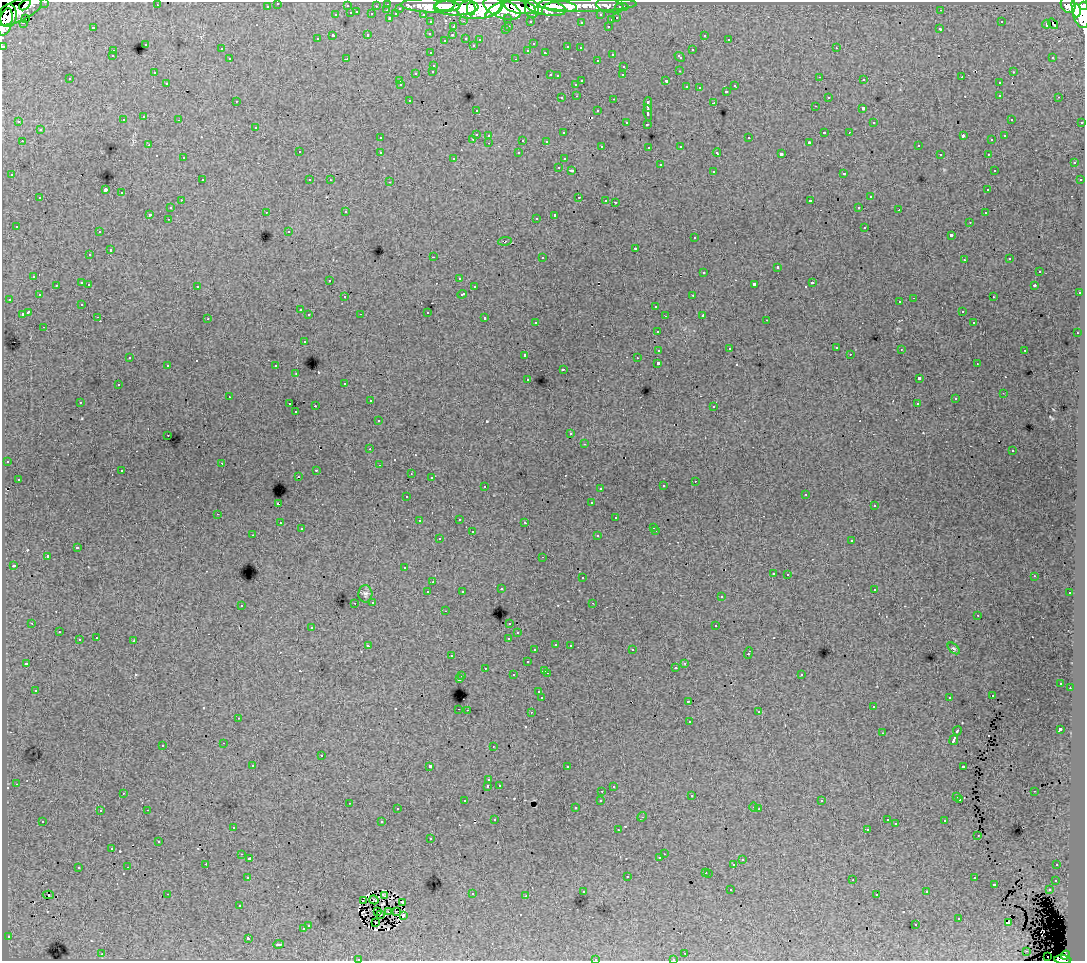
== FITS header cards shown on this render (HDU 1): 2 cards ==
NAXIS1  =                 1083
NAXIS2  =                  959

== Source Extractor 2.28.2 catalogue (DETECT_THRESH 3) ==
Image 1083 x 959 px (HDU 1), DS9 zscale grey, 1 PNG px = 1 image px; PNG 1087 x 963 px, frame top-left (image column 1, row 959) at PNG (2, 2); each listed source drawn as its Kron ellipse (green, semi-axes under 4 px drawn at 4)
Background 60.5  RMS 0.65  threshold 1.95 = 3 sigma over >= 5 px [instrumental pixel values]
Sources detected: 552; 4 with non-positive FLUX_AUTO (blend fragments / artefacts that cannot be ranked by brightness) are neither listed nor drawn; of the other 548, the 500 brightest by FLUX_AUTO listed and drawn (48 fainter detections omitted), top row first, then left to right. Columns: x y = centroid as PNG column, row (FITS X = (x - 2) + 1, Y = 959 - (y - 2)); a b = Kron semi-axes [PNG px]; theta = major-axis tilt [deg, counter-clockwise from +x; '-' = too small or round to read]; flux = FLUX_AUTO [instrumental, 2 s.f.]
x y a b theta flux
45 2 3 2 - 1700
278 3 3 3 - 1700
388 4 3 3 - 3600
25 5 7 4 38 30000
157 5 3 2 - 69
445 5 9 6 4 99000
590 5 46 6 1 110000
1068 5 8 7 - 66000
267 6 3 3 - 1000
347 6 3 3 - 590
376 6 3 2 - 390
430 6 29 7 -2 160000
558 6 19 6 -6 120000
610 6 14 6 -10 19000
1084 6 4 3 - 46000
456 7 22 8 1 280000
520 7 16 6 -11 190000
545 7 21 8 -12 180000
622 7 6 3 0 2000
400 8 3 3 - 690
479 8 22 11 10 320000
471 9 7 4 87 61000
502 9 19 9 -21 370000
532 9 9 7 -82 130000
387 10 3 2 - 130
494 10 11 4 36 81000
941 10 2 2 - 53
1081 10 19 8 -80 300000
17 11 26 10 24 190000
538 11 4 4 - 48000
1076 11 7 4 -89 110000
357 12 3 2 - 210
351 13 3 3 - 720
372 14 3 3 - 920
396 14 3 3 - 540
423 14 3 2 - 1200
336 15 3 3 - 270
601 15 3 3 - 1200
8 16 11 8 87 140000
25 18 3 2 - 460
390 18 3 3 - 830
508 18 3 3 - 810
617 18 3 3 - 320
611 20 3 3 - 180
464 21 3 2 - 230
530 21 3 3 - 830
5 22 14 6 75 150000
431 22 3 3 - 1200
581 22 3 3 - 160
1001 22 3 3 - 71
23 23 3 2 - 170
1046 24 4 3 - 270
1053 24 5 2 - 69
509 26 3 2 - 350
608 26 3 2 - 310
93 27 3 2 - 430
453 27 3 3 - 310
940 29 3 3 - 58
505 30 3 3 - 220
430 33 3 3 - 190
368 34 3 3 - 200
452 35 3 3 - 180
704 35 3 3 - 210
333 36 3 3 - 910
466 38 3 3 - 220
317 39 3 3 - 180
729 39 3 2 - 87
445 40 3 2 - 43
480 40 3 3 - 130
145 44 3 3 - 310
533 44 3 3 - 120
473 45 3 3 - 51
3 46 3 3 - 2800
568 47 4 3 - 520
580 48 3 3 - 150
836 48 3 2 - 210
221 49 3 3 - 110
528 50 3 3 - 190
692 50 3 3 - 280
113 51 3 3 - 180
431 53 3 2 - 130
546 53 4 3 - 290
612 54 3 3 - 140
112 56 3 3 - 210
680 57 6 3 -43 330
1053 57 3 3 - 120
347 58 4 3 - 51
230 59 3 3 - 190
516 59 3 2 - 300
597 60 3 3 - 220
434 65 3 3 - 290
624 66 3 3 - 170
433 71 3 3 - 190
679 71 3 2 - 57
154 72 3 2 - 110
1013 72 3 2 - 250
416 73 3 3 - 310
550 75 3 2 - 210
623 75 3 2 - 56
557 76 3 3 - 170
820 77 3 2 - 150
962 77 3 3 - 77
70 79 3 3 - 180
864 80 3 2 - 170
400 81 3 3 - 120
582 81 3 3 - 550
666 81 4 3 - 880
167 83 3 3 - 140
999 83 3 3 - 230
576 84 3 3 - 290
401 85 3 2 - 49
735 86 3 3 - 190
686 87 3 3 - 160
699 88 3 3 - 68
726 91 3 3 - 340
1000 95 3 3 - 300
577 96 3 2 - 170
828 97 3 3 - 220
1059 97 3 2 - 130
562 98 3 3 - 260
614 99 3 2 - 360
409 100 3 3 - 230
236 101 3 2 - 79
714 103 3 3 - 680
648 104 7 3 90 1700
815 106 3 2 - 120
863 108 3 3 - 1100
476 110 3 3 - 230
598 111 3 3 - 300
648 113 8 3 -82 1800
144 117 3 3 - 270
1011 119 2 2 - 49
123 120 3 3 - 230
179 120 3 2 - 43
19 122 3 3 - 160
626 122 3 3 - 140
874 122 3 3 - 91
1082 122 3 3 - 550
647 124 3 2 - 52
256 127 3 3 - 190
40 130 3 3 - 240
824 132 3 3 - 650
849 132 2 2 - 120
563 133 3 3 - 180
476 134 3 3 - 700
489 135 3 3 - 210
963 136 3 3 - 440
1005 136 3 3 - 160
380 138 3 3 - 230
749 138 3 3 - 210
473 139 3 2 - 340
523 140 3 3 - 510
992 140 3 3 - 68
22 141 3 2 - 210
546 141 3 3 - 160
809 142 3 3 - 48
489 143 3 2 - 110
149 145 3 2 - 93
602 146 3 3 - 94
681 146 3 3 - 220
918 146 3 3 - 200
649 147 3 2 - 72
299 152 3 3 - 200
380 152 3 3 - 210
519 153 3 3 - 220
717 153 4 3 - 150
781 154 4 3 - 1500
940 154 3 2 - 98
988 154 3 2 - 170
183 158 3 2 - 110
454 158 3 3 - 120
564 159 3 3 - 240
1074 163 3 3 - 97
660 165 3 3 - 390
559 167 3 2 - 160
571 170 4 3 - 82
994 170 3 3 - 84
713 171 3 3 - 370
844 173 3 3 - 370
12 175 3 2 - 74
202 180 3 2 - 240
310 180 3 3 - 150
330 180 3 2 - 68
1080 180 3 3 - 140
390 182 3 2 - 320
105 190 4 3 - 5400
988 190 3 3 - 150
122 193 3 3 - 370
579 197 3 2 - 280
870 197 3 3 - 340
40 198 3 3 - 280
181 200 3 2 - 100
606 200 3 2 - 81
810 201 3 3 - 750
615 202 3 3 - 620
859 207 3 3 - 190
171 208 3 3 - 160
899 210 2 2 - 170
266 212 3 2 - 220
346 212 3 2 - 150
985 213 3 2 - 150
150 214 3 3 - 900
555 215 3 3 - 1600
536 218 3 2 - 82
168 219 3 2 - 170
970 222 3 2 - 89
16 226 3 3 - 78
865 227 3 3 - 430
289 231 3 2 - 69
99 232 3 2 - 200
951 235 4 3 - 740
695 238 3 3 - 290
505 241 7 4 7 83
636 248 3 3 - 610
110 250 3 3 - 360
90 255 3 3 - 180
433 257 3 2 - 580
542 257 3 3 - 250
1010 259 3 3 - 120
964 260 3 2 - 89
777 267 3 3 - 500
1039 271 3 3 - 510
704 272 3 3 - 380
34 276 3 3 - 280
459 278 3 2 - 73
330 280 3 2 - 130
82 283 3 3 - 530
812 283 3 3 - 500
89 284 3 2 - 180
754 284 4 3 - 1400
56 285 3 2 - 180
1034 285 3 2 - 56
197 286 3 3 - 220
474 287 3 3 - 130
1080 293 3 2 - 44
462 294 5 3 - 390
39 295 3 3 - 190
693 295 3 2 - 150
345 297 3 3 - 180
993 297 3 2 - 180
914 298 3 2 - 240
9 299 3 2 - 200
900 302 3 3 - 160
82 304 3 3 - 110
656 306 3 3 - 250
300 310 3 3 - 160
962 311 3 3 - 150
28 312 4 3 - 950
428 312 3 3 - 520
22 314 3 3 - 570
361 314 3 2 - 77
309 315 3 3 - 280
702 315 3 3 - 190
665 316 3 2 - 92
98 317 3 2 - 130
485 318 3 3 - 360
208 319 3 2 - 89
767 320 3 2 - 57
536 322 3 3 - 200
974 323 3 3 - 210
44 327 3 2 - 140
657 331 3 3 - 210
1077 333 3 2 - 220
304 341 3 3 - 210
729 348 3 2 - 48
836 348 3 3 - 260
901 349 3 2 - 74
659 350 4 3 - 870
1025 350 3 2 - 360
850 354 3 2 - 100
525 355 3 3 - 240
130 357 3 2 - 60
637 358 3 2 - 56
658 363 3 3 - 1800
977 364 3 2 - 54
168 365 3 3 - 180
276 366 3 3 - 400
563 369 3 2 - 48
296 374 3 2 - 49
528 379 3 3 - 170
919 379 4 3 - 1800
345 383 3 3 - 140
118 385 3 2 - 220
1003 393 3 2 - 70
229 397 3 2 - 85
955 399 3 3 - 76
370 401 3 2 - 150
80 402 3 3 - 97
290 404 3 2 - 310
917 404 3 3 - 87
315 406 2 2 - 350
714 406 3 2 - 120
296 412 3 2 - 120
378 421 3 3 - 210
571 434 3 3 - 140
168 435 2 2 - 78
585 444 3 2 - 160
370 449 3 2 - 110
1013 451 3 3 - 160
7 461 3 3 - 110
222 463 3 2 - 170
379 465 3 2 - 55
316 470 3 2 - 220
122 471 3 3 - 170
411 474 3 2 - 47
298 477 3 3 - 160
431 478 3 3 - 120
18 479 3 3 - 85
695 481 2 2 - 88
485 486 3 3 - 270
663 486 3 3 - 210
600 488 3 3 - 140
806 494 3 2 - 58
407 496 3 3 - 120
592 503 3 2 - 43
278 504 3 3 - 810
874 506 3 3 - 200
218 514 3 2 - 240
616 518 3 3 - 320
459 519 3 3 - 270
419 521 3 3 - 100
525 522 3 3 - 150
280 523 3 3 - 220
654 527 3 3 - 140
301 529 3 3 - 130
656 531 3 2 - 260
472 532 3 3 - 460
253 535 3 2 - 120
598 536 3 3 - 260
439 539 3 3 - 260
852 541 3 3 - 170
77 548 3 3 - 560
47 556 3 3 - 780
543 557 3 2 - 96
14 566 4 3 - 110
404 568 3 3 - 130
773 573 3 3 - 160
788 574 3 3 - 290
1034 576 3 2 - 83
582 578 3 3 - 230
433 582 3 2 - 180
501 589 3 3 - 290
874 589 3 3 - 270
462 591 3 3 - 150
428 592 3 3 - 300
1070 593 3 2 - 85
365 594 8 7 - 140
721 597 3 3 - 120
373 602 3 3 - 160
355 603 3 2 - 110
593 603 3 2 - 54
241 605 3 3 - 290
445 611 3 2 - 60
978 615 3 2 - 49
32 623 3 3 - 45
510 623 3 3 - 280
716 626 3 3 - 550
312 627 3 3 - 240
59 632 3 2 - 180
518 633 3 3 - 190
96 638 3 2 - 190
509 638 3 3 - 400
79 640 3 3 - 450
134 641 3 3 - 480
556 644 3 3 - 240
570 645 3 3 - 280
368 646 4 3 - 290
954 648 7 4 -43 75
535 650 3 3 - 160
632 650 3 2 - 190
748 653 6 3 70 630
451 656 3 2 - 99
527 662 3 3 - 330
26 663 3 3 - 100
685 663 3 3 - 180
485 668 3 3 - 190
675 668 3 2 - 73
545 670 3 2 - 250
547 673 3 2 - 320
801 674 3 3 - 130
513 675 3 3 - 180
462 676 3 2 - 190
459 679 3 3 - 700
1061 683 3 3 - 81
1070 688 3 2 - 67
35 690 3 3 - 140
539 692 3 3 - 200
992 696 3 2 - 53
542 698 3 3 - 1500
949 698 3 2 - 96
688 701 3 3 - 52
873 707 3 2 - 160
459 709 3 2 - 320
467 710 2 2 - 200
531 712 3 2 - 270
759 712 4 3 - 60
238 718 3 2 - 53
689 722 3 3 - 260
1060 729 4 3 - 2000
957 731 5 3 - 710
882 733 3 2 - 74
954 740 5 3 - 1800
224 743 3 2 - 200
163 745 3 3 - 150
493 746 2 2 - 48
321 756 3 3 - 470
253 765 3 3 - 170
430 766 3 3 - 2300
963 766 4 3 - 590
567 767 3 2 - 230
489 780 3 3 - 190
16 784 3 2 - 170
499 785 3 3 - 210
488 786 3 3 - 790
613 787 3 3 - 120
602 791 3 2 - 140
1034 791 3 2 - 120
123 793 3 2 - 110
692 796 3 3 - 200
957 797 3 3 - 160
960 799 3 3 - 130
601 800 3 3 - 190
465 801 3 3 - 210
822 801 3 3 - 130
349 803 3 2 - 160
753 807 4 3 - 44
575 808 3 2 - 60
397 809 3 2 - 110
759 809 3 2 - 62
147 810 3 2 - 290
100 811 3 3 - 200
642 817 5 4 - 46
495 819 3 2 - 50
887 820 3 3 - 130
43 821 3 3 - 200
945 821 3 3 - 230
382 822 3 3 - 520
896 824 3 3 - 66
233 827 3 3 - 210
867 829 3 3 - 130
618 830 3 2 - 86
978 836 3 2 - 54
431 839 3 3 - 170
159 841 3 2 - 54
112 848 3 3 - 78
242 854 3 2 - 110
664 854 2 2 - 290
249 858 3 3 - 61
660 858 3 3 - 160
742 860 3 3 - 240
206 864 3 2 - 83
734 865 3 3 - 780
1057 865 3 2 - 100
128 867 3 2 - 180
78 868 3 3 - 230
706 872 3 3 - 220
709 873 3 3 - 170
627 876 3 3 - 350
248 877 3 3 - 160
974 878 3 3 - 220
853 880 3 2 - 43
1056 880 3 3 - 240
994 884 3 3 - 610
731 890 3 2 - 140
1049 890 3 3 - 300
583 891 3 3 - 170
927 892 3 3 - 180
167 894 3 2 - 460
472 894 3 2 - 220
48 895 5 2 - 250
877 895 3 3 - 130
385 896 3 3 - 110
526 896 3 3 - 110
374 900 5 4 - 47
363 901 2 2 - 50
402 902 3 2 - 110
240 906 3 3 - 200
397 911 2 2 - 43
377 912 2 2 - 49
388 912 3 2 - 48
380 914 3 2 - 56
403 915 3 3 - 53
959 919 3 3 - 370
376 923 2 2 - 44
1008 923 3 3 - 91
308 925 3 3 - 140
916 925 3 2 - 96
303 929 3 3 - 320
8 937 4 4 - 76
248 938 3 3 - 1300
279 944 5 3 - 120
1027 951 3 3 - 55
685 953 3 2 - 110
102 954 3 2 - 280
1065 955 5 4 - 35000
1048 956 2 2 - 180
358 959 3 2 - 160
595 959 3 3 - 310
673 959 3 2 - 250
1063 960 8 4 -5 48000
At the frame edge (FLAGS 8, measured only in part): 9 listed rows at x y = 45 2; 278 3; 1084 6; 5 22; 3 46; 358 959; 595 959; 673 959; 1063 960
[48 fainter detections neither listed nor drawn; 4 non-positive-flux detections neither listed nor drawn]